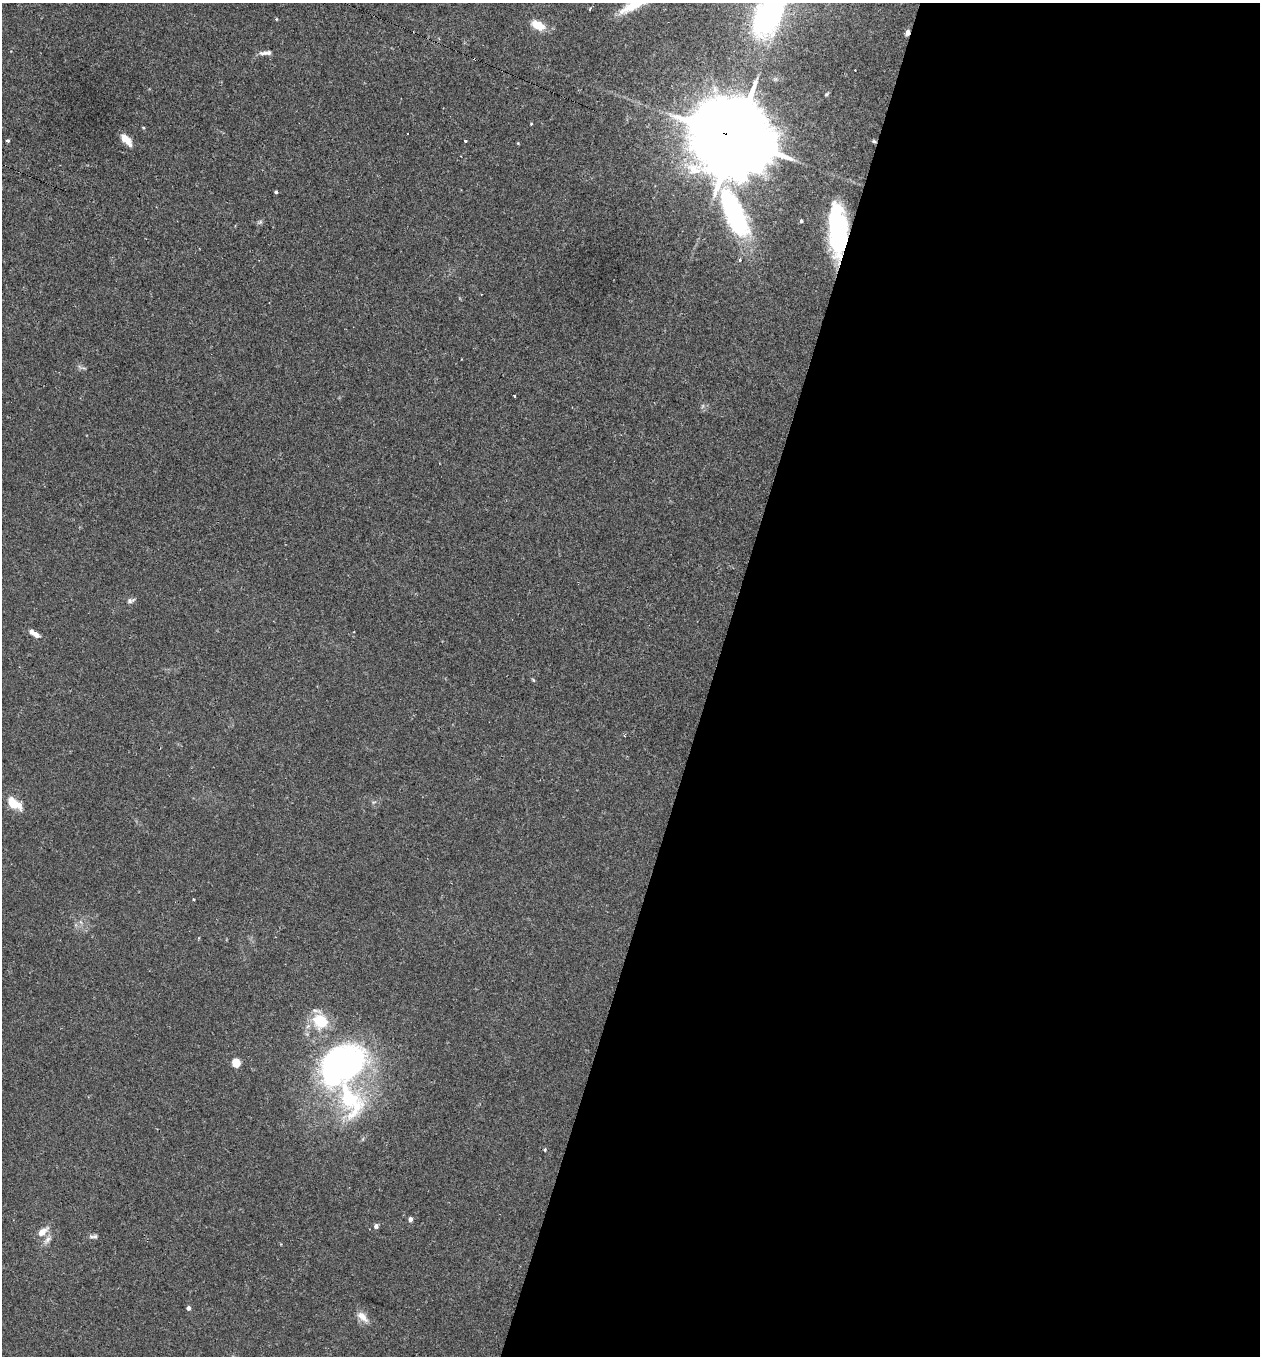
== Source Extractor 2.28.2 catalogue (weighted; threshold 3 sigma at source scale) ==
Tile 12 of 4 x 4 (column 4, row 3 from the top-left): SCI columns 3918-5175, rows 1360-2713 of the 5479 x 5487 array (HDU 1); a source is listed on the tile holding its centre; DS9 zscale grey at full resolution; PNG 1262 x 1358 px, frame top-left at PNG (2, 3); no overlay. Shown black and unused: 44% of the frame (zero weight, under 2 of 3 exposures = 1% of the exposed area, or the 3 px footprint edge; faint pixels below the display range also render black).
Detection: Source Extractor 2.28.2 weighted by HDU 2 'WHT'; one run over the whole footprint, this tile lists its part. Background 0.0303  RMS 0.005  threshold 0.0227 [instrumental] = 3 sigma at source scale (4.5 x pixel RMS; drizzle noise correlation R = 1.50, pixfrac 1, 0.05/0.05 arcsec/px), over >= 5 px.
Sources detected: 45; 4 inside a brighter object's white glare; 5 cosmic-ray / hot-pixel residue — not listed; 2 inside a brighter listed object's ellipse — not listed separately; the other 34 listed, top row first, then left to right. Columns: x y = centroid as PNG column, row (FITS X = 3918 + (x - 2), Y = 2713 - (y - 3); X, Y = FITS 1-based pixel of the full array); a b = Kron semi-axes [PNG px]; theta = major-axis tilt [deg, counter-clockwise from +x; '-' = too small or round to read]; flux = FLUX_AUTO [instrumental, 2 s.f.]
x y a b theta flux
771 9 61 35 46 80
276 19 5 3 - 0.4
538 25 16 9 -27 7.4
265 53 18 5 2 2.2
531 124 4 3 - 0.36
407 134 3 3 - 4.8
736 138 25 19 -28 8300
126 140 13 6 -49 6.9
7 141 4 3 - 0.83
465 141 3 3 - 1.4
874 141 6 4 -30 0.75
518 143 4 3 - 0.41
276 192 3 3 - 0.85
737 219 47 20 -75 58
801 221 4 4 - 0.81
260 222 7 4 18 0.82
838 237 43 18 79 48
515 396 4 2 - 0.38
130 601 7 7 - 1.3
34 634 13 5 -36 3.5
533 680 6 3 -71 0.53
14 804 19 11 -34 7.8
194 899 3 3 - 1.1
342 1060 39 30 12 120
236 1063 5 5 - 19
349 1099 122 46 -82 110
545 1150 4 3 - 0.63
410 1219 4 4 - 2
376 1226 5 4 - 1.8
42 1232 13 7 38 4.7
95 1236 7 6 - 1.2
47 1240 14 6 45 2.5
188 1308 4 4 - 1.9
362 1317 17 8 -44 4.3
Overlapping masked pixels (flux is a lower limit): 3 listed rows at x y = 736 138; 874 141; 838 237
Isophote crosses this tile's border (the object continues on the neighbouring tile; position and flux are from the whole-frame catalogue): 1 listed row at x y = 771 9